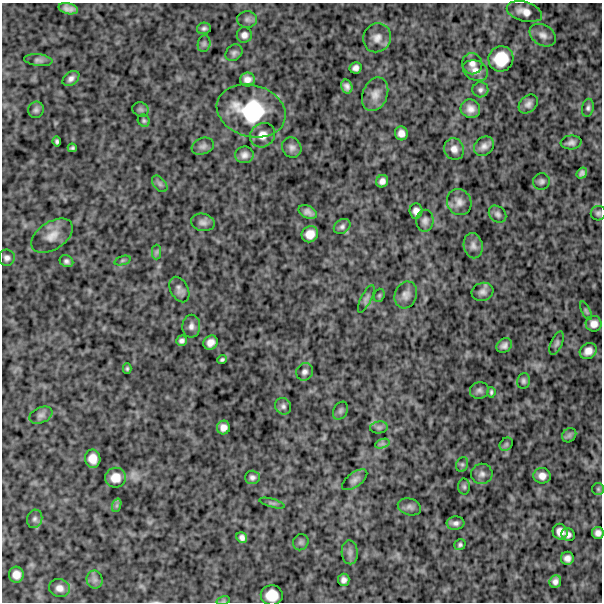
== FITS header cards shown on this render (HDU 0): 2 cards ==
NAXIS1  =                  600
NAXIS2  =                  600

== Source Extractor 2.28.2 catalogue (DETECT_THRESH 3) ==
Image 600 x 600 px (HDU 0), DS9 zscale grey, 1 PNG px = 1 image px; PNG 604 x 604 px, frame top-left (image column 1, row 600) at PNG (2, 3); each listed source drawn as its Kron ellipse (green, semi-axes under 4 px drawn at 4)
Background 1200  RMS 240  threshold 708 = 3 sigma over >= 5 px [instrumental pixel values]
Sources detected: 111; all 111 listed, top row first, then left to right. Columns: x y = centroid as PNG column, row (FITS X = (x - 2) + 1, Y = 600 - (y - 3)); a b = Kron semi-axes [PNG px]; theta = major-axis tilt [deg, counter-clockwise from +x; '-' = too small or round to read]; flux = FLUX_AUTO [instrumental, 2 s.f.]
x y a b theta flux
68 9 10 5 -14 9.0e+04
524 12 18 10 -16 1.6e+05
247 19 10 8 0 5.8e+04
204 28 7 5 12 3.9e+04
244 35 7 7 - 7.3e+04
543 35 14 10 -31 1.1e+05
377 38 15 13 59 1.5e+05
204 44 8 6 75 4.2e+04
234 53 9 7 44 5.2e+04
501 59 13 12 - 3.9e+05
38 60 14 6 -6 5.7e+04
472 64 11 10 - 9.8e+04
355 68 6 6 - 6.6e+04
475 71 13 9 -26 1.3e+05
71 78 9 6 37 6.8e+04
247 79 7 7 - 9.8e+04
347 86 7 5 -75 6.5e+04
480 90 8 7 - 5.2e+04
375 94 17 12 68 1.6e+05
528 104 11 8 44 7.5e+04
588 108 9 5 80 4.3e+04
141 109 8 7 - 3.8e+04
470 109 10 9 - 1.1e+05
36 110 8 7 - 4.8e+04
251 111 35 26 -15 1.2e+06
144 121 6 5 - 2.9e+04
401 133 7 6 - 9.6e+04
262 135 13 11 39 1.6e+05
57 141 5 4 - 3.4e+04
571 142 10 7 5 6.7e+04
203 146 11 8 21 6.5e+04
484 146 11 8 39 8.3e+04
292 147 10 9 - 7.1e+04
72 148 4 3 - 2.8e+04
454 149 11 10 - 1.0e+05
244 155 9 8 - 8.6e+04
582 173 6 5 - 4.9e+04
382 181 6 5 - 7.6e+04
541 181 8 8 - 5.1e+04
160 184 9 6 -49 4.6e+04
459 202 13 12 - 1.1e+05
416 211 7 6 - 8.8e+04
308 212 9 6 -26 7.2e+04
598 213 7 7 - 3.9e+04
498 214 10 7 -43 5.3e+04
425 221 11 8 86 6.8e+04
203 222 12 8 -12 7.4e+04
342 226 9 7 35 4.9e+04
310 234 8 8 - 1.6e+05
52 236 23 13 33 2.2e+05
473 246 13 9 -79 8.4e+04
157 252 7 4 89 3.4e+04
7 258 8 8 - 6.2e+04
122 260 8 3 19 2.4e+04
66 261 7 5 -25 4.6e+04
179 289 13 9 -63 8.4e+04
483 292 11 9 16 7.6e+04
379 295 7 5 69 2.3e+04
406 295 14 11 70 1.0e+05
366 299 15 5 63 5.0e+04
586 311 10 4 -64 3.4e+04
594 324 8 8 - 1.1e+05
191 326 11 9 88 8.2e+04
182 341 5 5 - 5.0e+04
211 343 8 6 43 1.1e+05
557 343 12 6 67 5.0e+04
504 345 8 6 39 6.8e+04
588 351 9 7 37 1.2e+05
222 360 5 3 - 3.0e+04
127 369 5 4 - 2.6e+04
305 372 9 8 - 6.1e+04
523 381 8 6 80 4.2e+04
479 390 9 8 - 5.4e+04
491 392 5 3 - 2.7e+04
283 406 8 8 - 5.1e+04
340 411 9 7 59 4.3e+04
41 415 12 7 23 6.6e+04
223 427 7 6 - 9.3e+04
379 427 9 6 6 4.0e+04
569 435 8 6 45 4.3e+04
382 444 7 4 18 4.2e+04
506 444 7 6 - 3.2e+04
93 459 9 8 - 1.6e+05
462 464 7 6 - 3.6e+04
482 474 11 10 - 7.6e+04
542 476 8 8 - 1.1e+05
252 477 7 7 - 5.1e+04
115 478 10 10 - 1.8e+05
355 480 15 7 36 7.0e+04
464 487 8 6 -88 3.1e+04
598 489 6 6 - 2.8e+04
272 503 13 4 -15 3.6e+04
117 505 7 4 71 3.4e+04
409 507 12 8 -17 6.2e+04
35 519 9 7 74 5.5e+04
455 523 9 6 5 6.0e+04
560 532 8 7 - 1.1e+05
598 533 6 6 - 7.4e+04
568 535 7 6 - 5.7e+04
242 538 6 5 - 5.9e+04
301 542 8 7 - 4.4e+04
460 545 6 5 - 3.2e+04
350 552 12 8 -85 7.5e+04
567 558 6 6 - 8.4e+04
16 575 8 7 - 1.3e+05
95 579 9 8 - 6.8e+04
344 580 6 5 - 6.7e+04
555 581 6 5 - 6.8e+04
59 588 10 9 - 1.1e+05
272 595 11 10 - 2.6e+05
223 601 7 4 17 2.4e+04
At the frame edge (FLAGS 8, measured only in part): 1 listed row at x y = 598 533